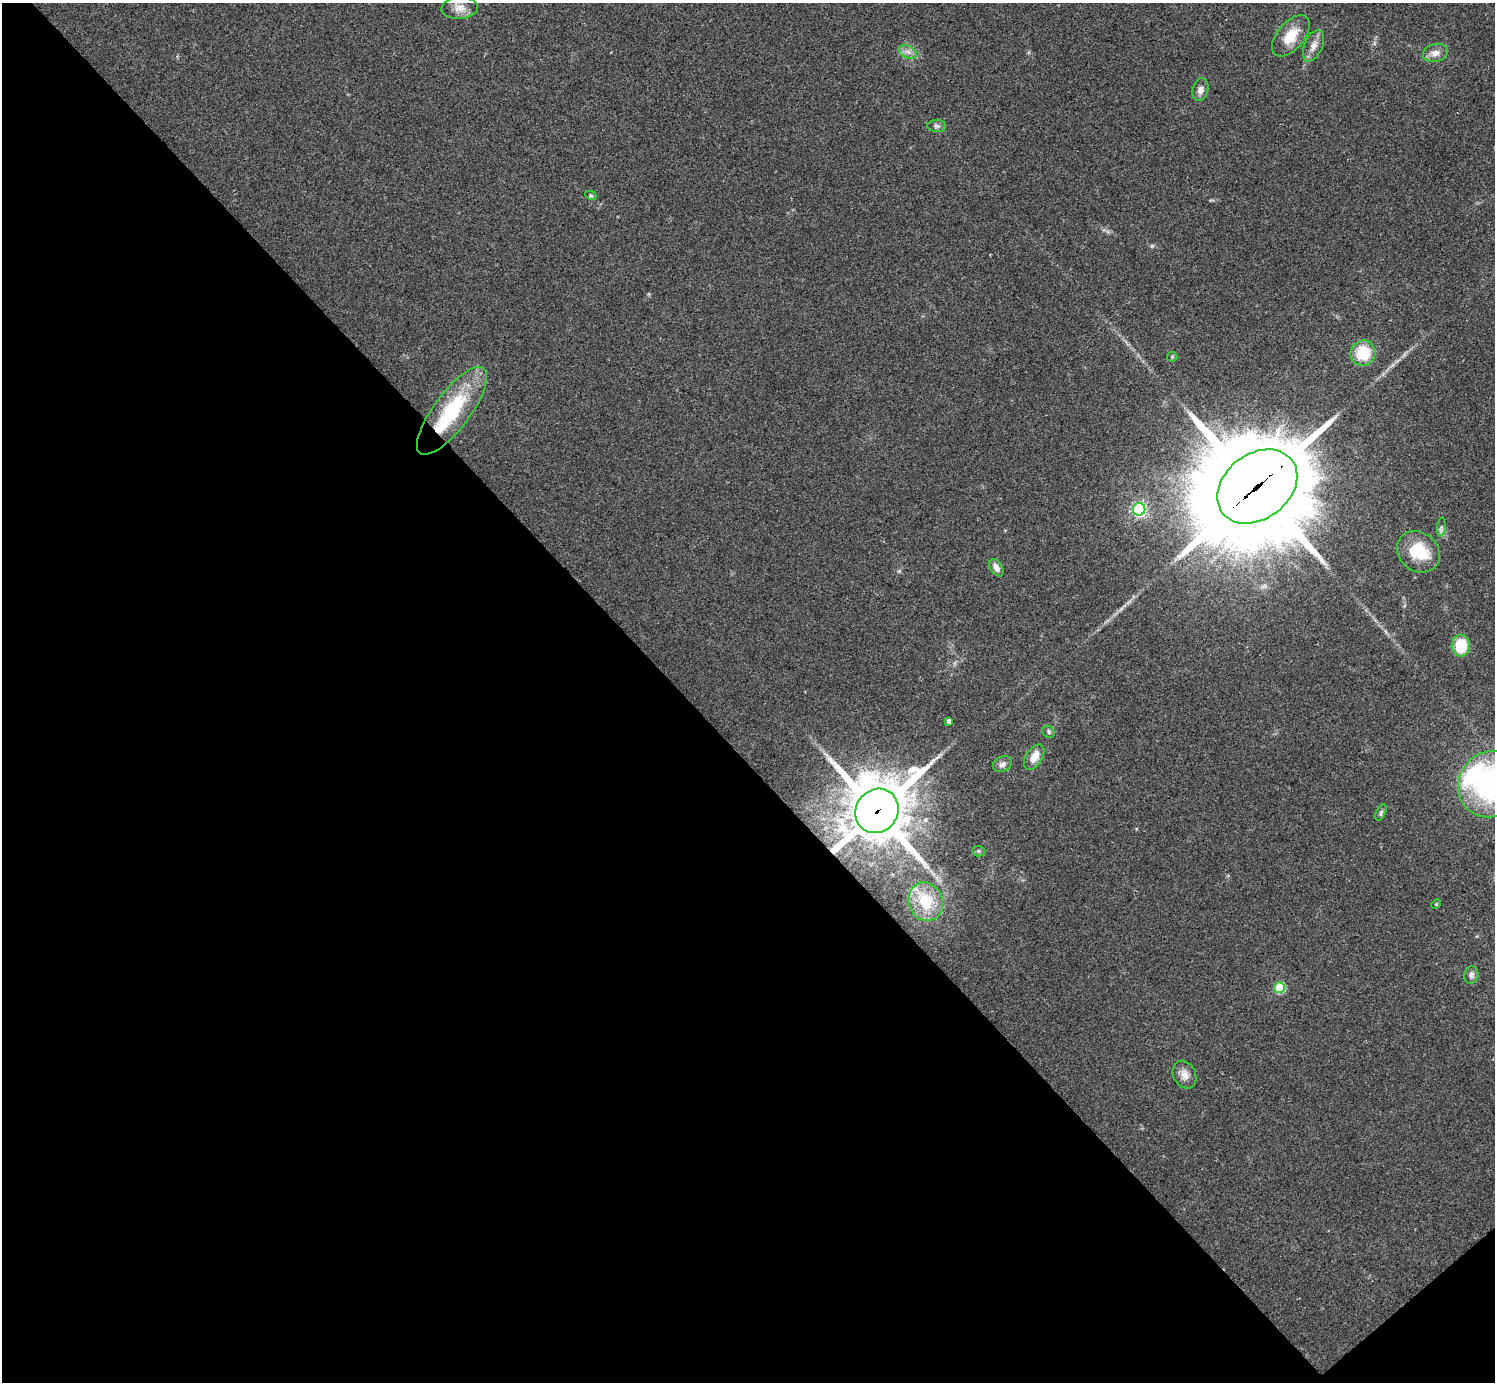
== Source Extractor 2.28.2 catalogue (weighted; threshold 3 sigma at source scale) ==
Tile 14 of 4 x 4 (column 2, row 4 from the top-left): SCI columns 1494-2986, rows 157-1536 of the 5974 x 5972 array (HDU 1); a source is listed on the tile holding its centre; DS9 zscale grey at full resolution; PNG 1497 x 1384 px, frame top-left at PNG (2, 3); each listed source drawn as its Kron ellipse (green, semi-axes under 4 px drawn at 4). Shown black and unused: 46% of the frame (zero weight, under 2 of 3 exposures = <1% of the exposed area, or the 3 px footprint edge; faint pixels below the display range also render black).
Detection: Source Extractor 2.28.2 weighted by HDU 2 'WHT'; one run over the whole footprint, this tile lists its part. Background 0.0473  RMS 0.0066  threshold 0.0298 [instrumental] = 3 sigma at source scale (4.5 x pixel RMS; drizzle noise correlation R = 1.50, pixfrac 1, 0.05/0.05 arcsec/px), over >= 5 px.
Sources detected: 33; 1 inside a brighter object's white glare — neither listed nor drawn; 2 inside a brighter listed object's ellipse — not listed separately; the other 30 listed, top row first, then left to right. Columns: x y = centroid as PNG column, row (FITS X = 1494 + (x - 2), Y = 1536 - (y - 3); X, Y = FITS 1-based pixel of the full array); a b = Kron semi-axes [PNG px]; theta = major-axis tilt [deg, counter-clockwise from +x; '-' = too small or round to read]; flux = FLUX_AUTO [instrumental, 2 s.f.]
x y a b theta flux
460 8 18 11 3 6.6
1291 36 24 13 50 14
1313 46 17 9 67 5.4
908 52 9 6 -24 3.1
1435 53 12 9 13 4.7
1200 90 12 7 75 3.5
937 126 9 6 -1 1.9
591 195 6 4 -28 0.95
1363 353 13 12 - 22
1172 357 5 5 - 0.85
452 411 53 18 53 54
1257 486 44 32 38 16000
1139 509 6 6 - 150
1441 527 9 4 85 1.6
1418 552 23 19 -38 21
996 568 9 6 -58 4.1
1461 646 11 9 87 21
949 721 4 4 - 2.6
1049 732 7 5 -36 1.4
1034 757 14 8 56 8.5
1002 764 10 7 28 3
1491 784 34 32 45 140
877 811 23 21 54 4000
1381 812 9 4 64 1.3
978 851 6 5 - 1.1
926 902 20 17 -69 22
1436 904 5 4 - 0.78
1471 975 9 7 80 2.4
1280 988 5 5 - 37
1184 1075 14 11 -63 5.3
Overlapping masked pixels (flux is a lower limit): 3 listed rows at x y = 452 411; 1257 486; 877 811
Isophote crosses this tile's border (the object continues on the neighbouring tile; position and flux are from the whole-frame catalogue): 1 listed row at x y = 1491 784